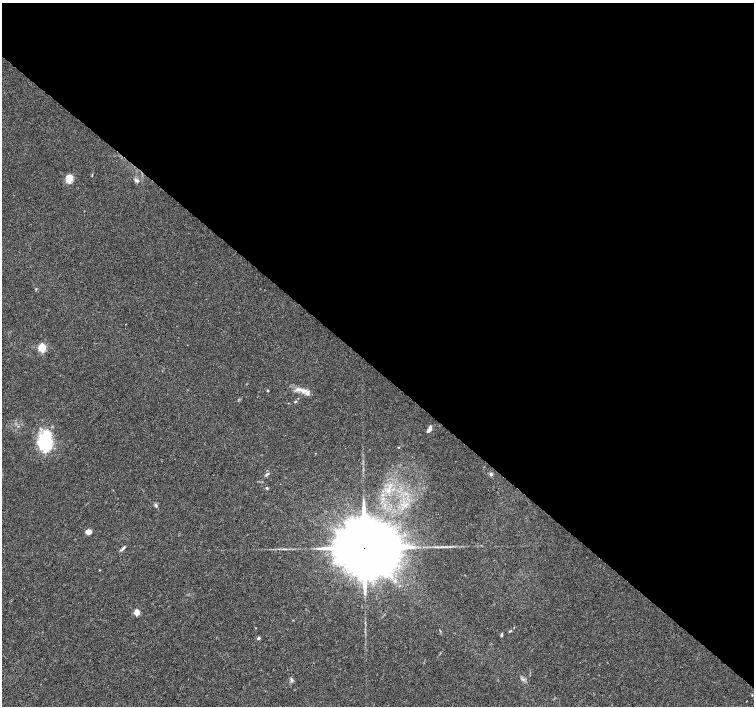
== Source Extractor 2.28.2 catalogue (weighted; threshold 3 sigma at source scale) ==
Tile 3 of 4 x 4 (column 3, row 1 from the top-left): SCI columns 3008-4510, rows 4389-5796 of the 6021 x 6027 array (HDU 1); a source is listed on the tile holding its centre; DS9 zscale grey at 2 x 2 block average (1 PNG px = mean of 2 x 2 image px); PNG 756 x 708 px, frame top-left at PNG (2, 3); no overlay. Shown black and unused: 52% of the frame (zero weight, under 3 of 4 exposures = <1% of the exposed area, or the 3 px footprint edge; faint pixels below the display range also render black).
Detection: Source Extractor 2.28.2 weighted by HDU 2 'WHT'; one run over the whole footprint, this tile lists its part. Background 0.026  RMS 0.0034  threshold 0.0153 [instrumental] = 3 sigma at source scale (4.5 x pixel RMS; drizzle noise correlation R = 1.50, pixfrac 1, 0.0396/0.0396 arcsec/px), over >= 5 px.
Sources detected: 24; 2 inside a brighter listed object's ellipse — not listed separately; the other 22 listed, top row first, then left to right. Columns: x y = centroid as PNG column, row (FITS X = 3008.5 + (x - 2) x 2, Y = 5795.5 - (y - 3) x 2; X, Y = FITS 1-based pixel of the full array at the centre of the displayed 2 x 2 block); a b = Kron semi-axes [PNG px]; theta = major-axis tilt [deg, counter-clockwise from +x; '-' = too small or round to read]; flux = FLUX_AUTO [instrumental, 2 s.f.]
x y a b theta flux
69 178 10 7 84 6.8
136 180 6 4 -23 1.8
42 348 3 3 - 53
300 389 21 4 -13 5.8
268 391 2 2 - 1
295 401 4 3 - 0.78
429 429 7 3 63 3.4
44 440 24 16 80 34
267 474 6 2 30 1
491 474 4 3 - 1.7
267 488 3 3 - 0.97
156 506 5 3 - 1.2
88 532 5 4 - 4.9
441 547 6 2 19 1
123 548 8 3 53 1.6
364 548 17 13 37 14000
99 570 3 2 - 0.35
137 612 3 3 - 18
509 631 3 3 - 0.59
501 635 5 3 - 1
259 638 3 2 - 2
523 679 5 2 - 0.94
Overlapping masked pixels (flux is a lower limit): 1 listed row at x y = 364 548
Diffuse or blended objects may show on this block-average render without a row.